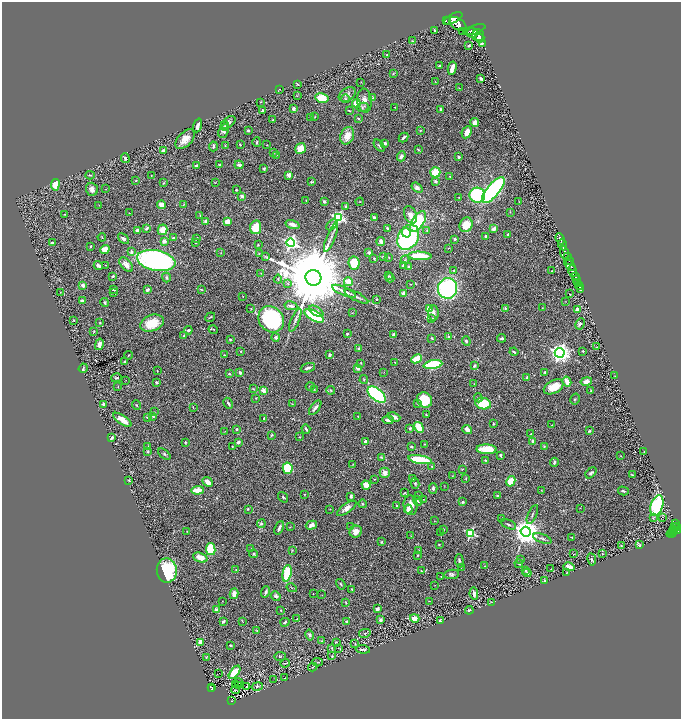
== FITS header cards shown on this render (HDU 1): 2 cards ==
NAXIS1  =                 1358
NAXIS2  =                 1433

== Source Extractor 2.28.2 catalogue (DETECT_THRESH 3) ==
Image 1358 x 1433 px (HDU 1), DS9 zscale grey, zoomed out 1/2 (1 PNG px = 2 x 2 image px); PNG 683 x 721 px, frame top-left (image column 2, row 1433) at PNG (2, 2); each listed source drawn as its Kron ellipse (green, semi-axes under 4 px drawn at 4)
Background 0.474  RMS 0.026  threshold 0.0776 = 3 sigma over >= 5 px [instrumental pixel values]
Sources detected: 505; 33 cannot appear on this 1/2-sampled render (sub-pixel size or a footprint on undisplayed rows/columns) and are neither listed nor drawn; the other 472 listed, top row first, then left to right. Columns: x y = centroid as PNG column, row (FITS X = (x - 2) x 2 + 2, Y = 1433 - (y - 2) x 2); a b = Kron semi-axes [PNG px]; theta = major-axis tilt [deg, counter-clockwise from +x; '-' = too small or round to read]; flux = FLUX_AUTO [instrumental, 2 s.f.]
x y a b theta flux
453 18 10 4 28 1900
446 20 3 1 - 240
458 24 9 5 -35 3500
474 30 11 3 18 1900
435 31 3 2 - 5.9
462 31 2 1 - 72
472 33 5 5 - 1500
478 35 6 6 - 2200
480 38 4 2 - 860
412 41 3 2 - 2.2
482 43 3 2 - 74
469 45 3 2 - 8.7
387 55 3 3 - 3.5
440 66 3 3 - 7.2
452 68 7 3 77 25
393 73 4 2 - 3.5
481 78 3 2 - 14
361 82 2 2 - 1.7
435 82 2 1 - 1.6
297 84 4 2 - 3.6
459 88 2 2 - 2.6
279 89 2 1 - 2.4
347 95 9 6 33 19
297 96 3 2 - 1.9
322 98 7 4 -10 120
373 98 3 3 - 3.3
346 99 4 4 - 5.7
364 101 12 7 -85 33
260 102 3 2 - 2.2
356 103 4 4 - 62
363 107 6 4 12 12
395 107 2 2 - 2.2
293 109 3 3 - 15
440 109 3 3 - 5.2
262 111 3 3 - 5.2
349 111 3 2 - 4.1
311 117 2 1 - 1.9
315 117 3 2 - 2.8
358 118 3 3 - 5.3
273 120 2 2 - 4.2
228 123 8 5 36 16
475 123 4 4 - 34
198 125 7 3 71 22
225 126 4 3 - 6.1
420 130 3 3 - 3.5
223 131 7 5 68 21
248 131 3 3 - 5.6
467 132 6 4 63 43
347 136 9 6 67 64
404 137 5 2 - 14
185 139 12 7 47 56
257 142 5 3 - 6.9
385 143 3 2 - 9.3
240 144 2 2 - 5
267 145 2 1 - 1.3
213 146 5 3 - 8.4
225 146 3 2 - 2.6
379 146 7 3 -49 7.8
300 149 6 5 - 61
163 150 4 3 - 11
418 150 3 2 - 4.2
273 153 4 3 - 4.2
277 155 2 1 - 1.4
401 156 5 4 - 19
459 157 3 2 - 12
125 158 5 3 - 9.8
220 165 4 3 - 6.6
239 165 4 3 - 13
197 166 4 3 - 9.3
264 169 3 3 - 6.3
435 172 5 5 - 110
90 175 4 2 - 4.3
151 175 2 1 - 1.6
289 175 2 2 - 72
450 177 3 2 - 3.7
136 181 3 2 - 2.7
435 181 4 4 - 9.8
311 182 4 2 - 6.6
164 183 3 2 - 3.6
215 183 2 2 - 2.2
55 185 6 4 81 84
417 188 6 4 -37 15
92 189 6 6 - 23
105 189 2 2 - 1.1
236 190 2 2 - 8.3
493 190 16 6 50 990
477 195 8 7 - 360
242 196 2 2 - 46
458 197 2 1 - 2
306 200 3 2 - 2.6
324 202 3 2 - 9
360 202 4 2 - 2.3
519 202 3 2 - 2.2
184 204 4 2 - 3.2
99 205 2 2 - 1.6
161 205 4 4 - 33
346 206 3 3 - 6.7
510 212 2 2 - 1.8
129 213 2 2 - 1.8
65 214 3 3 - 2.9
200 215 4 2 - 3.7
410 215 9 6 -67 35
338 218 4 4 - 680
374 218 3 3 - 18
206 221 3 3 - 24
227 221 3 3 - 45
418 221 11 6 58 380
293 225 7 3 -18 31
332 225 6 4 45 8.9
466 225 7 6 - 75
256 227 7 5 80 95
147 228 4 2 - 7.3
387 228 3 2 - 5.7
494 229 2 2 - 59
137 230 3 3 - 15
162 230 5 5 - 56
427 230 3 3 - 3.7
406 233 5 4 - 68
508 234 3 2 - 5.5
486 236 3 3 - 6.3
102 237 4 2 - 2.7
331 237 16 3 68 20
408 237 13 10 59 680
173 238 3 2 - 6.4
196 238 4 2 - 4.7
123 239 6 3 -41 18
455 239 3 2 - 8.8
560 239 6 2 -69 1000
164 241 2 2 - 72
381 241 4 3 - 21
196 242 4 3 - 6.2
52 243 3 2 - 14
290 243 4 4 - 1300
258 245 2 2 - 3.9
562 245 6 2 -68 880
90 246 3 2 - 5.8
449 248 3 2 - 1.8
105 249 5 4 - 46
131 252 4 3 - 10
564 252 6 4 -79 620
221 253 3 2 - 2.1
369 253 3 3 - 14
259 254 3 2 - 3.3
265 256 4 2 - 3.8
383 256 4 2 - 3.7
420 256 12 4 -3 190
567 256 4 2 - 380
389 257 3 2 - 2.9
374 258 2 2 - 4.6
156 260 19 10 -11 1600
405 260 4 3 - 5.1
569 261 3 2 - 200
354 263 6 5 - 120
105 265 2 2 - 2.2
126 265 8 5 -46 28
403 265 3 3 - 14
570 265 7 3 -47 840
98 266 5 3 - 13
409 267 4 3 - 8.9
454 270 4 3 - 4
552 271 2 2 - 2.8
573 271 6 3 -72 1400
261 273 2 1 - 1.3
113 276 3 2 - 8.3
389 276 4 3 - 3.7
575 276 3 2 - 290
166 278 5 4 - 7.7
313 278 8 7 - 85000
390 278 4 3 - 4.4
278 279 4 3 - 4.3
576 280 3 2 - 440
348 282 4 4 - 59
578 282 2 2 - 350
288 284 2 2 - 2.5
411 284 2 2 - 2.1
83 285 4 3 - 17
579 286 4 3 - 190
448 288 10 9 - 720
114 289 3 2 - 6.9
201 289 4 2 - 2.8
147 290 3 3 - 12
581 290 3 2 - 130
344 291 13 3 -23 28
61 292 2 1 - 1.6
114 293 4 2 - 2.5
404 294 4 3 - 25
569 294 2 1 - 3.4
243 296 2 1 - 1.9
356 297 13 3 -27 16
376 299 2 2 - 2.7
82 301 4 3 - 12
565 301 2 2 - 1.4
105 303 4 3 - 6.5
291 306 6 3 -11 11
505 308 3 3 - 5.4
542 308 2 1 - 1.6
251 309 3 3 - 3.1
429 309 4 3 - 86
577 310 3 3 - 30
316 311 8 3 -32 16
352 313 3 1 - 1.6
433 313 8 5 -90 14
314 316 11 5 -29 290
210 317 5 2 - 4.2
271 319 14 12 -50 680
432 319 3 2 - 2.6
73 320 2 2 - 3.4
295 320 12 3 67 13
100 323 3 3 - 3.9
152 323 12 8 21 120
580 324 6 4 62 12
213 329 5 2 - 4
188 330 4 3 - 9.1
94 331 4 2 - 4.2
347 334 2 2 - 7.4
394 334 4 3 - 14
184 336 3 3 - 5.9
276 337 4 4 - 8.8
449 337 4 2 - 6.5
432 338 3 2 - 5.2
502 338 4 3 - 9
230 339 3 3 - 5.8
466 341 5 3 - 7.9
99 344 6 3 77 23
597 347 3 2 - 2.7
359 349 3 3 - 8.7
583 351 2 2 - 5.3
241 352 3 3 - 4.5
514 352 4 2 - 6.3
560 353 5 5 - 2700
128 355 4 3 - 5.4
224 355 3 3 - 3.7
329 355 4 3 - 16
416 359 6 3 27 130
125 362 3 2 - 14
395 362 2 1 - 1.5
361 363 2 2 - 3.3
433 365 9 4 10 390
474 366 4 3 - 7.5
83 368 5 3 - 5.7
308 368 7 3 18 15
358 368 3 2 - 29
157 371 2 1 - 2.4
384 372 3 2 - 1.6
545 372 3 2 - 5.2
240 373 3 3 - 13
229 374 3 3 - 4
615 376 3 2 - 1.3
116 378 5 3 - 6.8
527 378 3 2 - 7.4
126 380 2 1 - 1.5
364 380 4 3 - 5.5
586 381 6 4 13 31
156 382 3 2 - 9.6
567 382 5 3 - 50
474 384 2 2 - 2
118 386 3 2 - 1.9
310 386 4 3 - 5.9
554 387 11 6 29 85
253 389 3 2 - 2.9
314 389 3 2 - 2.6
263 390 2 2 - 84
331 390 4 3 - 4.7
591 390 2 2 - 4.4
377 395 11 5 -40 650
256 398 3 2 - 2.5
478 398 4 3 - 5.7
575 399 6 3 60 5.6
425 400 8 7 - 180
228 403 6 3 -62 9.2
417 403 3 3 - 5
104 404 2 2 - 46
293 404 4 2 - 3.1
483 404 8 5 -10 180
136 405 4 2 - 4.5
193 407 3 2 - 2.1
315 408 8 3 53 17
154 412 3 2 - 1.5
426 415 3 2 - 3.6
358 416 2 2 - 2.2
147 417 2 2 - 8.8
153 417 2 2 - 3
394 417 6 4 -22 19
264 418 3 2 - 6
122 420 10 4 -35 40
388 420 5 3 - 23
493 424 3 2 - 4.2
552 425 3 2 - 2.6
419 427 6 4 -57 80
410 428 4 3 - 6.9
236 429 2 2 - 6.4
306 429 5 3 - 9.9
467 430 5 3 - 26
225 431 2 2 - 1.9
589 431 3 3 - 7.5
531 434 2 2 - 4.1
271 435 3 2 - 4.8
112 437 4 3 - 11
299 437 3 2 - 2.9
365 441 4 3 - 13
533 441 3 3 - 20
185 442 3 2 - 4.5
238 442 3 2 - 18
425 444 3 2 - 2.3
148 446 2 2 - 4.3
232 446 2 1 - 1.7
411 446 4 2 - 4.4
544 446 3 3 - 3.6
487 449 10 4 -2 120
148 452 4 3 - 5.4
644 452 3 2 - 1.8
164 454 7 3 -38 8.2
500 455 4 2 - 7.1
621 456 3 2 - 2.1
381 457 3 3 - 4.3
420 460 12 3 -10 220
485 460 2 2 - 3.8
554 462 4 3 - 8.4
353 464 3 2 - 1.7
432 466 2 2 - 4.1
288 468 5 5 - 200
462 469 4 2 - 2.4
385 473 5 5 - 23
591 473 6 3 42 9.2
632 475 3 2 - 3.7
452 476 2 1 - 1.8
413 478 3 3 - 3.3
374 479 4 2 - 2.8
466 479 3 2 - 4.1
129 480 2 2 - 3.9
511 481 5 4 - 110
208 482 6 3 -43 39
415 483 5 4 - 5.8
366 485 4 3 - 63
444 486 4 1 - 1.8
433 488 5 3 - 11
198 490 6 3 4 86
542 490 3 1 - 1.9
623 491 5 3 - 6.8
404 493 3 2 - 2.6
304 494 3 1 - 1.8
497 495 4 2 - 4.9
351 496 3 3 - 11
418 496 3 2 - 1.9
283 497 5 3 - 6.7
423 499 3 3 - 2.1
418 501 5 3 - 5.6
463 502 3 3 - 6.1
362 504 4 3 - 7.1
397 505 2 2 - 3.1
411 505 10 7 -84 36
657 505 11 6 74 450
347 508 11 4 35 27
580 508 3 2 - 2.1
248 509 4 2 - 3
330 509 2 1 - 1.3
408 509 4 3 - 40
532 514 10 3 66 8.8
662 517 2 1 - 31
502 518 2 2 - 2.2
653 518 4 3 - 4.7
434 521 3 2 - 2.6
261 524 4 4 - 10
508 524 8 2 -25 7.3
675 524 3 2 - 150
311 525 6 4 16 19
290 527 3 2 - 1.9
351 527 3 2 - 3.9
676 527 2 2 - 97
279 528 7 3 66 15
674 528 3 1 - 43
444 529 3 2 - 3.2
673 530 2 1 - 110
187 531 2 1 - 1.5
673 531 2 2 - 140
675 531 3 1 - 130
677 531 3 2 - 290
356 532 6 5 - 37
441 532 2 2 - 2.1
526 532 5 5 - 7400
471 533 3 3 - 420
671 534 5 3 - 63
411 536 3 2 - 2.2
572 537 3 2 - 2.8
542 538 10 3 -20 9.3
381 542 4 3 - 3.5
439 544 3 2 - 2.9
640 545 4 3 - 4
621 546 3 2 - 2.8
211 549 6 4 -80 210
251 549 3 2 - 2.1
292 550 3 3 - 3
419 550 2 2 - 2.6
254 554 4 3 - 6.2
574 554 3 2 - 2.4
602 554 2 2 - 2.8
418 555 3 3 - 4.2
200 557 7 4 -20 46
520 559 4 2 - 2.9
592 559 6 3 -81 7.4
459 561 7 3 -87 11
519 564 4 3 - 3.6
485 566 3 2 - 2.2
569 567 6 4 -15 22
461 568 3 2 - 2.7
551 569 2 1 - 1.8
167 570 12 10 -86 310
236 570 2 2 - 2.3
526 570 3 3 - 3.5
421 571 3 2 - 1.9
567 572 2 2 - 2.6
287 573 8 4 80 190
527 573 4 3 - 4.8
451 574 7 4 5 11
441 576 2 2 - 2.3
545 581 3 1 - 2.4
341 584 5 3 - 6.4
435 585 2 2 - 1.4
292 588 5 2 - 4.7
352 589 2 1 - 2.6
266 592 6 2 70 14
234 594 5 4 - 31
313 594 2 1 - 1.3
474 594 6 2 -81 20
322 595 2 2 - 1.3
276 596 5 4 - 13
222 601 2 1 - 1.3
429 601 2 2 - 2.4
491 602 3 2 - 1.2
346 603 3 2 - 2.8
377 609 3 3 - 19
216 610 4 3 - 22
281 610 3 2 - 2.9
469 610 4 2 - 6.1
415 618 5 4 - 41
297 619 4 2 - 2.5
381 620 4 3 - 11
223 621 4 3 - 14
242 621 3 2 - 2.6
440 621 3 2 - 7.1
285 622 4 2 - 8.3
347 622 3 2 - 6.3
257 631 3 3 - 3.4
365 633 6 3 13 5.7
309 635 5 4 - 11
322 641 2 2 - 1.8
200 642 3 3 - 49
336 642 3 2 - 2.5
355 644 3 2 - 3.1
230 645 2 2 - 5.6
332 648 2 2 - 2.3
338 648 4 3 - 3.4
363 649 7 2 -5 8.6
280 656 6 3 3 6.4
332 656 4 2 - 3.5
206 657 3 2 - 3.3
317 662 5 2 - 3.8
285 663 5 2 - 4.9
312 667 4 2 - 3.3
235 672 8 4 53 110
219 673 2 1 - 31
285 678 2 1 - 1.1
274 680 2 2 - 1.5
239 683 5 3 - 5.4
235 685 2 1 - 1.3
239 685 2 1 - 24
247 686 2 1 - 1.6
257 686 5 3 - 6.9
212 687 2 1 - 26
211 689 4 2 - 110
236 690 4 3 - 3.3
231 700 3 2 - 130
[33 sub-pixel or undisplayed-footprint detections neither listed nor drawn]